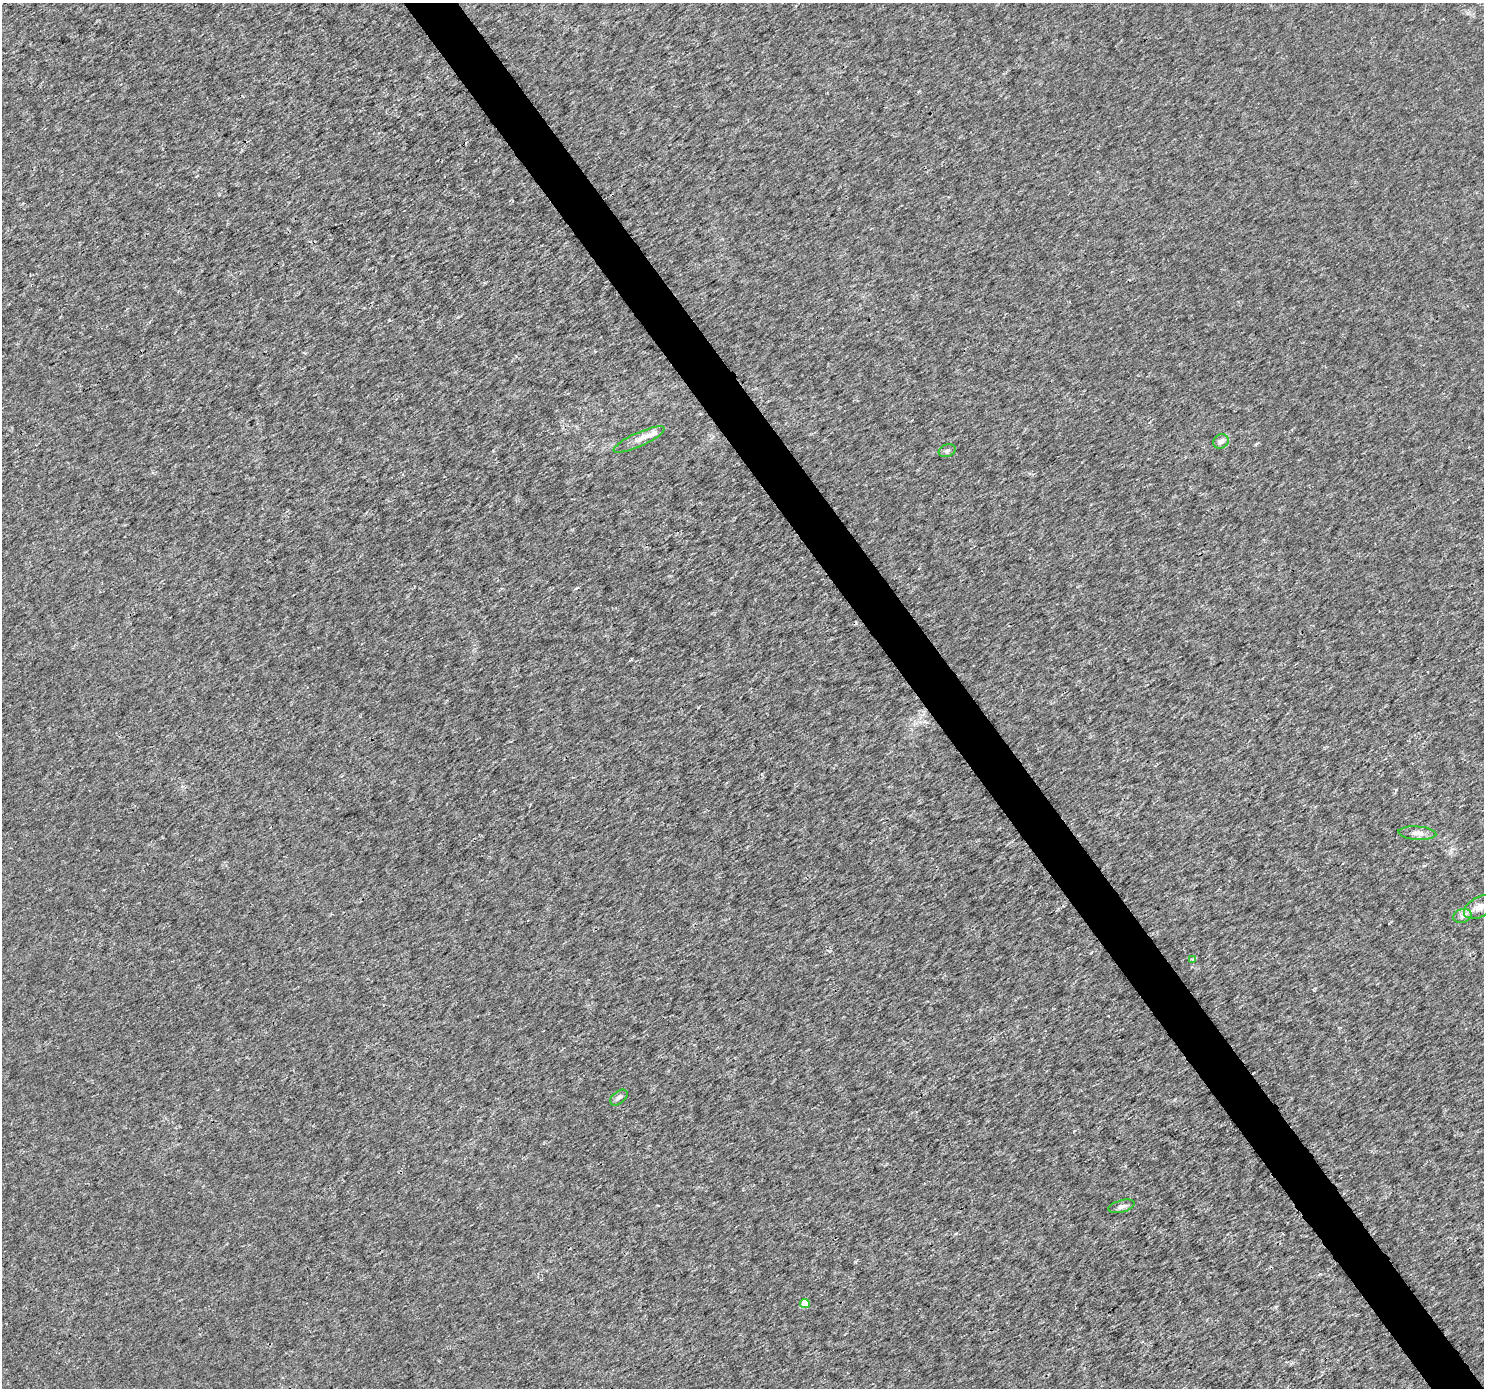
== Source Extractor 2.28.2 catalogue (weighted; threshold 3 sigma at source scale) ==
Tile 6 of 4 x 4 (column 2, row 2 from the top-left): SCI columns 1488-2969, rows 2960-4345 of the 5933 x 5856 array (HDU 1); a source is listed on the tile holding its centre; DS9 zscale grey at full resolution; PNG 1486 x 1390 px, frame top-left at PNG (2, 3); each listed source drawn as its Kron ellipse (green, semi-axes under 4 px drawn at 4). Shown black and unused: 4% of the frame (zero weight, under 3 of 4 exposures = <1% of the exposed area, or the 3 px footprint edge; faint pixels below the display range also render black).
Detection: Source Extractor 2.28.2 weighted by HDU 2 'WHT'; one run over the whole footprint, this tile lists its part. Background 0.00147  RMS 0.0022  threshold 0.01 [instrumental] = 3 sigma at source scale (4.5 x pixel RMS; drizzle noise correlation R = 1.50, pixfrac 1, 0.0396/0.0396 arcsec/px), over >= 5 px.
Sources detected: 12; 2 inside a brighter listed object's ellipse — not listed separately; the other 10 listed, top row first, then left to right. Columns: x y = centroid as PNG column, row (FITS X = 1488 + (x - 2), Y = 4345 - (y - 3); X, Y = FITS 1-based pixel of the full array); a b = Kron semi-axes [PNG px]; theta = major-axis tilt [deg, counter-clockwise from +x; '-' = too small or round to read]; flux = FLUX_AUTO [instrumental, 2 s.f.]
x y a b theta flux
639 439 28 7 24 1.9
1221 441 8 6 34 1.1
947 451 9 6 20 0.55
1417 833 19 6 -3 1.5
1479 907 16 10 29 2.1
1462 916 9 6 15 0.91
1192 959 4 4 - 0.26
619 1097 10 6 39 0.65
1122 1206 13 6 15 0.93
805 1304 5 4 - 2.8
Isophote crosses this tile's border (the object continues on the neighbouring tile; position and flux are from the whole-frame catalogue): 1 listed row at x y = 1479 907